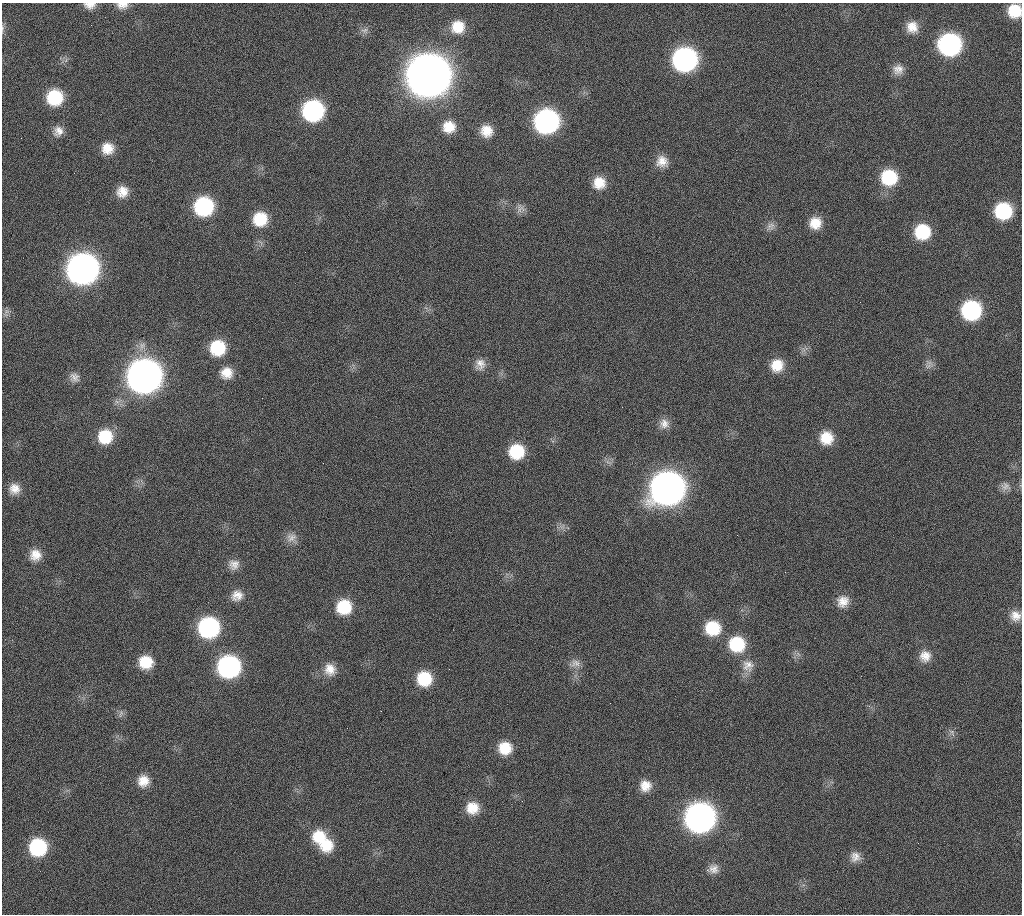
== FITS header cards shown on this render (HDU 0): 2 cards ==
NAXIS1  =                 1020 / length of data axis 1
NAXIS2  =                 912  / length of data axis 2

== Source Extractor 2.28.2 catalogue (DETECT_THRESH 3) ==
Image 1020 x 912 px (HDU 0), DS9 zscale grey, 1 PNG px = 1 image px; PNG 1024 x 916 px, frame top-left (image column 1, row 912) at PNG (2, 3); no overlay
Background 267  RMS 17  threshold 51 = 3 sigma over >= 5 px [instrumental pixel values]
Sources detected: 76; all 76 listed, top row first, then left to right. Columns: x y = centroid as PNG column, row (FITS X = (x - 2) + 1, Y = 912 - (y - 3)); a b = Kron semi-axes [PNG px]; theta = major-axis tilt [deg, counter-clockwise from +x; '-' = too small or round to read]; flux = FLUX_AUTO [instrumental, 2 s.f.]
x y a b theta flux
90 5 14 8 1 9.0e+03
122 5 14 8 2 9.0e+03
1015 11 12 12 - 3.1e+04
91 25 2 2 - 1.9e+03
458 27 16 15 - 2.5e+04
912 27 14 13 - 1.6e+04
3 28 10 4 85 3.1e+03
364 30 10 8 11 5.5e+03
950 45 15 15 - 2.5e+05
685 60 16 15 - 3.5e+05
898 69 14 13 - 1.1e+04
428 76 19 18 - 4.7e+06
55 97 15 14 - 5.9e+04
313 111 15 15 - 2.0e+05
546 121 16 15 - 3.5e+05
449 127 13 13 - 2.1e+04
58 131 14 12 66 1.1e+04
486 131 13 13 - 1.8e+04
108 148 13 13 - 1.8e+04
662 161 15 14 - 1.5e+04
889 177 16 15 - 5.9e+04
599 183 14 14 - 2.0e+04
122 192 13 12 - 1.6e+04
204 206 15 15 - 1.2e+05
520 208 13 10 -89 6.9e+03
1003 211 15 14 - 7.6e+04
260 219 15 14 - 3.7e+04
815 223 14 13 - 2.0e+04
770 226 13 9 42 7.0e+03
922 232 15 15 - 5.3e+04
82 269 17 17 - 1.1e+06
971 310 15 15 - 1.4e+05
6 311 7 6 - 3.8e+03
217 348 15 15 - 5.0e+04
480 364 15 13 88 1.1e+04
777 365 15 14 - 2.3e+04
928 366 14 6 33 5.6e+03
227 373 14 13 - 1.7e+04
144 376 17 17 - 1.6e+06
74 377 14 12 -49 8.4e+03
664 424 13 13 - 1.1e+04
105 436 15 15 - 3.9e+04
826 438 15 15 - 2.6e+04
516 451 14 14 - 4.7e+04
1005 486 12 11 - 6.9e+03
14 489 14 13 - 1.3e+04
667 489 18 17 - 1.5e+06
291 537 15 12 24 1.0e+04
35 555 14 14 - 1.6e+04
234 564 14 13 - 1.1e+04
237 595 15 13 24 1.3e+04
843 601 15 13 41 1.5e+04
344 607 16 15 - 4.4e+04
1015 616 12 12 - 1.2e+04
208 627 16 15 - 1.8e+05
713 628 16 15 - 4.3e+04
737 644 17 16 - 5.4e+04
925 656 15 14 - 1.4e+04
146 662 15 14 - 3.1e+04
575 663 15 10 9 8.3e+03
748 665 17 16 - 1.6e+04
229 667 15 15 - 2.5e+05
330 669 16 14 -72 1.6e+04
424 679 15 14 - 4.3e+04
121 714 11 5 72 4.0e+03
952 732 11 6 -56 4.0e+03
505 748 14 14 - 2.6e+04
143 781 14 14 - 1.7e+04
645 786 13 12 - 1.5e+04
472 808 15 14 - 2.2e+04
700 818 17 16 - 8.9e+05
319 836 18 16 23 3.1e+04
326 844 18 17 - 3.3e+04
38 847 15 15 - 8.6e+04
855 857 14 13 - 1.1e+04
714 869 14 12 14 9.9e+03
At the frame edge (FLAGS 8, measured only in part): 4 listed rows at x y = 90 5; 122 5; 1015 11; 3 28